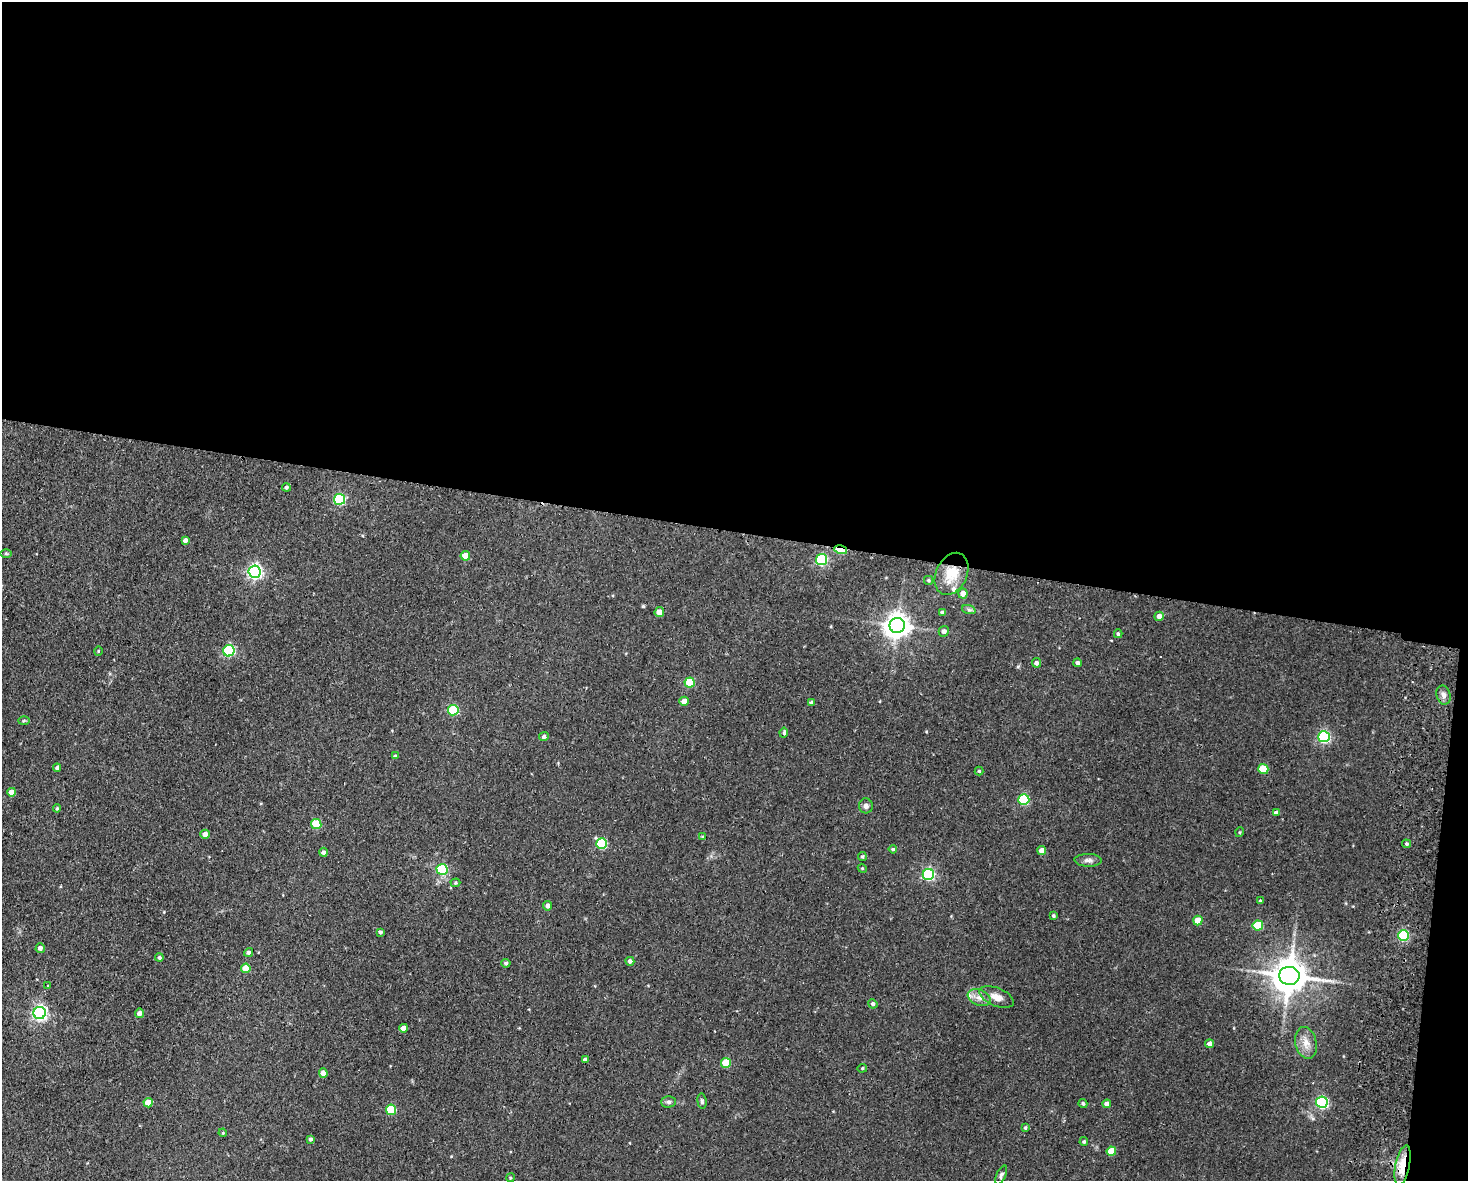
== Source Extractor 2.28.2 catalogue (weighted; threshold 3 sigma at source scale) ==
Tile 3 of 3 x 4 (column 3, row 1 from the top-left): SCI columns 3216-4681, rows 3548-4726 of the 4852 x 4736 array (HDU 1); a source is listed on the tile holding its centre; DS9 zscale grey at full resolution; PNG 1470 x 1183 px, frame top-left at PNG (2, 2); each listed source drawn as its Kron ellipse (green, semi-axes under 4 px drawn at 4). Shown black and unused: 46% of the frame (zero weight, under 2 of 3 exposures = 3% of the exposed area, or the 3 px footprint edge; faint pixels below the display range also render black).
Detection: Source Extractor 2.28.2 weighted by HDU 2 'WHT'; one run over the whole footprint, this tile lists its part. Background 0.143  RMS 0.0074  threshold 0.0332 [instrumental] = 3 sigma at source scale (4.5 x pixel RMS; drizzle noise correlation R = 1.50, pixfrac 1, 0.05/0.05 arcsec/px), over >= 5 px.
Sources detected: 100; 1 cosmic-ray / hot-pixel residue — neither listed nor drawn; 2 inside a brighter listed object's ellipse — not listed separately; the other 97 listed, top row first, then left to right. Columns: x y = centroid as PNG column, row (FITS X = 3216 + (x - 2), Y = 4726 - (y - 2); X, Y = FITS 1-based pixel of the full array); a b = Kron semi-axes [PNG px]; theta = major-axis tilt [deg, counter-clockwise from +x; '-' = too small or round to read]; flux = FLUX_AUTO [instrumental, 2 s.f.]
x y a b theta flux
286 487 4 4 - 1.3
339 499 5 5 - 71
185 540 4 4 - 2.3
841 550 7 4 -13 35
6 553 6 4 -1 0.84
465 556 5 4 - 12
822 560 5 5 - 72
255 572 6 6 - 200
951 574 22 15 64 18
928 580 4 4 - 1
963 593 5 4 - 4.8
969 610 7 4 -19 1.4
659 612 5 4 - 5.7
942 612 4 4 - 1.3
1159 616 5 4 - 5
897 625 7 7 - 710
944 631 5 5 - 2.7
1118 634 4 4 - 1.1
98 651 5 3 - 0.6
229 651 6 5 - 78
1036 663 5 4 - 2.1
1077 663 4 4 - 2.2
690 683 5 5 - 25
1444 695 10 7 -75 2.9
684 701 4 4 - 5.9
811 702 4 4 - 1.6
453 710 5 5 - 44
24 721 6 4 2 1
784 733 5 4 - 1.4
544 736 5 4 - 2
1324 737 6 5 - 110
395 756 4 4 - 1
57 768 4 3 - 1.4
1263 769 5 5 - 25
979 771 4 4 - 0.79
12 792 4 4 - 7.6
1024 800 5 5 - 46
866 806 7 7 - 2.4
57 808 4 3 - 0.93
1276 813 4 4 - 3.1
316 824 5 5 - 30
1240 832 5 3 - 0.67
205 834 5 4 - 5.1
702 837 3 3 - 0.74
602 844 5 5 - 50
1406 844 4 4 - 1.2
893 849 4 4 - 0.88
1042 851 4 4 - 6.2
323 852 4 4 - 2.4
862 857 4 4 - 1.1
1088 860 13 6 -2 3.2
862 868 4 3 - 0.68
442 869 5 5 - 59
928 874 5 5 - 87
455 883 5 4 - 0.94
1260 901 4 3 - 0.87
548 906 5 4 - 3.1
1053 916 4 3 - 0.96
1198 920 5 4 - 13
1258 925 5 5 - 26
380 932 3 3 - 1.4
1403 935 5 5 - 59
40 948 5 4 - 3.4
249 952 5 4 - 2.1
159 958 4 4 - 1.4
630 961 4 4 - 2.3
506 963 5 4 - 1.3
246 968 4 4 - 12
1289 976 10 9 - 1700
48 986 3 3 - 1
996 997 18 9 -22 7.2
979 998 12 7 -23 4.9
873 1004 5 4 - 1.6
40 1013 6 6 - 200
140 1013 4 4 - 4.2
404 1028 4 4 - 5.8
1306 1043 16 10 -76 7.4
1210 1044 4 4 - 3
585 1060 4 3 - 1.8
726 1063 5 5 - 24
862 1068 5 4 - 0.92
323 1073 4 4 - 6.8
702 1101 7 4 -83 1.5
669 1102 7 5 1 1.9
1322 1102 6 5 - 95
148 1103 4 4 - 11
1083 1103 4 4 - 1.2
1107 1104 4 4 - 4.9
391 1110 5 5 - 34
1025 1128 4 3 - 0.91
223 1133 4 3 - 0.62
311 1139 4 4 - 1.5
1084 1142 4 4 - 1.2
1111 1151 5 4 - 13
1403 1165 20 7 78 16
1001 1175 10 4 66 1.7
510 1178 4 3 - 0.72
Overlapping masked pixels (flux is a lower limit): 2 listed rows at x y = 841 550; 1403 1165